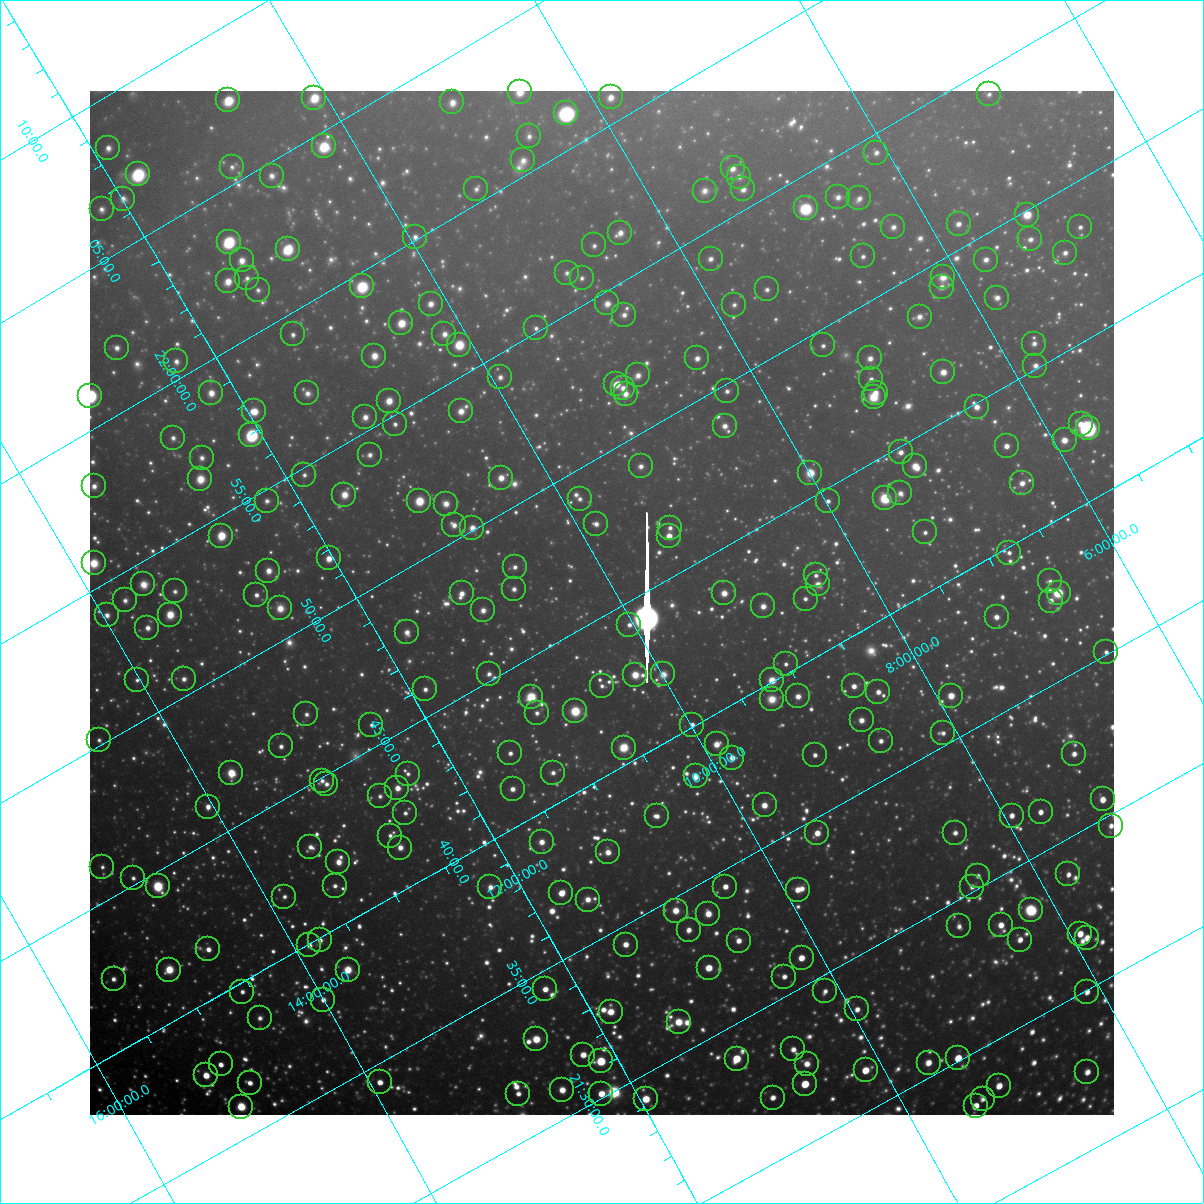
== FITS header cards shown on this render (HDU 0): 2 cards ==
NAXIS1  =                 1024 / Required FITS header
NAXIS2  =                 1024 / Required FITS header

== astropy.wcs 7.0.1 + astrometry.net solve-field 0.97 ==
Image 1024 x 1024 px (HDU 0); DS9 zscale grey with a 90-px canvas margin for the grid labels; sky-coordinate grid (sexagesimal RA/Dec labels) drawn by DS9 from the SOLVED WCS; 270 Tycho-2 reference stars matched to detected sources circled (green)
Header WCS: RA---TAN-SIP/DEC--TAN-SIP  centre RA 21:45:26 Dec +10:09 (326.36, +10.15 deg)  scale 31.8 arcsec/px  FOV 542.1' x 540.2'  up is +120 deg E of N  parity flipped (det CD > 0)
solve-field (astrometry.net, Tycho-2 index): VERIFIED the header's WCS against the Tycho-2 star catalogue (verified at 8 index scales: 12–294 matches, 0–1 conflicts across passes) and refined it, rather than solving blind
Solved WCS: RA---TAN-SIP/DEC--TAN-SIP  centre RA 21:45:27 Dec +10:09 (326.36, +10.15 deg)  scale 31.7 arcsec/px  FOV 540.6' x 540.7'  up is +120 deg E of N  parity flipped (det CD > 0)
The solver's refit moves the header's centre by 27 arcsec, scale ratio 0.9974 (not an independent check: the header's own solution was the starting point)
Tycho-2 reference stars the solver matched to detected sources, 270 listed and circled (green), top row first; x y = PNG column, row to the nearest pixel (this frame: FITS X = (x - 90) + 1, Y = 1024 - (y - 91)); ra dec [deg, ICRS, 3 dp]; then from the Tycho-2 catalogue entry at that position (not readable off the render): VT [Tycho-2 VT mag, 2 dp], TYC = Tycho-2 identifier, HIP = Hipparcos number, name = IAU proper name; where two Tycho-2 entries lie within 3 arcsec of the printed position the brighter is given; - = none
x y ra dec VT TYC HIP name
520 92 330.663 +8.515 7.87 1135-27-1 - -
989 94 328.547 +4.979 9.38 553-345-1 108103 -
611 97 330.212 +7.852 7.99 1135-489-1 108663 -
314 98 331.544 +10.093 7.14 1140-1050-1 109117 -
228 100 331.914 +10.754 7.19 1140-823-1 109226 -
452 102 330.885 +9.071 8.43 1135-274-1 - -
566 113 330.288 +8.257 5.80 1135-877-1 108699 -
529 136 330.279 +8.644 8.92 1135-1052-1 108696 -
324 146 331.130 +10.240 7.03 1139-952-1 108963 -
108 148 332.098 +11.870 8.47 1144-1408-1 - -
876 153 328.604 +6.084 8.94 557-543-1 108130 -
523 160 330.122 +8.796 9.16 1135-402-1 - -
232 167 331.389 +11.026 9.31 1140-103-1 - -
733 168 329.124 +7.242 8.54 557-409-1 - -
138 174 331.761 +11.768 7.04 1144-731-1 109181 -
272 176 331.142 +10.766 8.79 1139-896-1 - -
739 177 329.030 +7.228 9.31 557-67-1 - -
476 189 330.115 +9.279 9.43 1135-394-1 108633 -
743 189 328.917 +7.254 8.76 557-367-1 108239 -
705 191 329.078 +7.554 9.29 1122-360-1 108286 -
838 197 328.434 +6.570 8.82 557-1163-1 - -
859 198 328.330 +6.415 9.07 557-1154-1 108038 -
123 199 331.643 +11.988 8.97 1144-1048-1 - -
806 208 328.491 +6.865 6.23 557-1205-1 108090 -
102 209 331.658 +12.197 9.12 1144-950-1 109154 -
1027 215 327.464 +5.213 7.46 552-597-1 107764 -
959 224 327.697 +5.774 8.46 556-1145-1 - -
893 227 327.961 +6.281 9.00 556-434-1 - -
1080 227 327.137 +4.868 9.06 552-1178-1 - -
620 233 329.133 +8.378 8.87 1122-558-1 - -
415 237 330.025 +9.954 9.04 1139-1487-1 - -
1030 239 327.261 +5.297 9.06 552-741-1 - -
229 242 330.829 +11.387 5.81 1143-506-1 108875 -
594 245 329.152 +8.634 9.23 1122-8-1 - -
288 249 330.506 +10.974 6.35 1139-756-1 108766 -
1065 253 327.006 +5.094 8.92 552-507-1 - -
863 256 327.871 +6.641 9.18 556-883-1 - -
711 259 328.531 +7.808 9.04 1122-270-1 - -
242 260 330.628 +11.371 8.12 1143-1366-1 108806 -
986 260 327.301 +5.723 8.78 556-1279-1 - -
567 273 329.066 +8.963 9.42 1122-123-1 - -
943 277 327.357 +6.121 8.35 556-1339-1 - -
247 278 330.467 +11.409 9.27 1143-1146-1 - -
582 278 328.959 +8.872 9.29 1122-271-1 - -
228 281 330.530 +11.568 7.84 1143-1548-1 - -
362 286 329.882 +10.576 7.18 1139-929-1 108566 -
942 287 327.289 +6.176 9.12 556-826-1 - -
767 289 328.045 +7.516 9.13 1122-920-1 - -
258 290 330.326 +11.381 9.50 1143-210-1 - -
997 298 326.963 +5.803 8.79 556-1033-1 - -
607 303 328.648 +8.792 8.92 1122-517-1 108143 -
431 304 329.441 +10.133 8.13 1139-161-1 108413 -
734 305 328.074 +7.831 9.56 1122-1192-1 - -
624 315 328.487 +8.711 8.75 1122-1459-1 - -
920 317 327.160 +6.475 9.03 556-798-1 - -
401 323 329.424 +10.440 7.34 1139-966-1 108408 -
536 328 328.779 +9.443 9.34 1126-1346-1 108187 -
293 334 329.826 +11.315 9.12 1143-602-1 - -
444 334 329.145 +10.162 8.78 1126-1571-1 - -
1034 344 326.449 +5.723 9.16 556-1133-1 - -
459 345 328.996 +10.097 7.17 1126-448-1 108263 -
823 345 327.364 +7.334 9.25 556-154-1 - -
117 348 330.524 +12.705 8.67 1143-619-1 108775 -
374 356 329.293 +10.790 8.23 1126-1585-1 - -
697 358 327.826 +8.347 8.61 1122-1390-1 107868 -
870 358 327.058 +7.032 8.69 556-232-1 107646 -
176 361 330.147 +12.316 8.98 1143-1525-1 - -
1035 366 326.275 +5.809 9.14 556-1374-1 - -
943 372 326.631 +6.535 7.87 556-959-1 - -
638 375 327.959 +8.873 8.94 1122-1065-1 - -
500 377 328.561 +9.930 8.85 1126-511-1 - -
871 379 326.895 +7.117 9.24 556-927-1 - -
616 384 327.986 +9.079 7.84 1122-901-1 107925 -
623 388 327.927 +9.042 8.41 1122-759-1 107902 -
727 391 327.438 +8.266 9.32 1121-1422-1 107754 -
211 393 329.744 +12.194 8.32 1143-700-1 - -
307 393 329.306 +11.466 8.99 1130-1729-1 108367 -
876 393 326.771 +7.141 8.79 556-599-1 107559 -
626 394 327.871 +9.050 8.72 1122-865-1 - -
90 396 330.272 +13.120 5.64 1143-1614-1 108693 -
874 397 326.745 +7.175 7.76 556-38-1 107549 -
389 401 328.881 +10.880 7.83 1126-16-1 108228 -
977 407 326.216 +6.433 8.14 555-962-1 - -
254 411 329.406 +11.947 7.51 1143-1360-1 108396 -
461 411 328.476 +10.380 8.40 1126-843-1 - -
365 417 328.861 +11.133 8.42 1126-988-1 - -
395 424 328.673 +10.938 9.06 1126-1161-1 - -
1081 424 325.633 +5.719 8.97 555-392-1 - -
725 426 327.183 +8.435 8.74 1121-640-1 - -
1088 428 325.564 +5.680 5.50 555-1663-1 107151 -
251 435 329.235 +12.076 5.54 1130-1972-1 108339 -
173 438 329.570 +12.682 9.19 1143-89-1 - -
1065 440 325.577 +5.912 7.62 555-42-1 107153 -
1007 446 325.785 +6.377 8.26 555-1244-1 - -
901 452 326.202 +7.209 8.37 555-43-1 - -
370 455 328.549 +11.266 9.03 1130-1398-1 - -
202 458 329.286 +12.554 9.19 1130-1806-1 - -
641 466 327.245 +9.253 9.14 1121-1093-1 107698 -
915 466 326.033 +7.158 7.49 555-887-1 - -
810 473 326.442 +7.988 7.33 1121-1547-1 107447 -
304 475 328.688 +11.853 9.33 1130-910-1 - -
501 478 327.781 +10.368 7.93 1126-1094-1 107858 -
200 479 329.127 +12.659 7.86 1130-1661-1 108307 -
1022 483 325.432 +6.421 8.47 555-1126-1 107107 -
94 486 329.554 +13.494 8.59 1147-676-1 - -
900 493 325.888 +7.392 9.39 555-1089-1 - -
344 495 328.354 +11.634 7.92 1130-768-1 108051 -
885 498 325.916 +7.529 6.60 1121-1130-1 107271 -
580 499 327.266 +9.862 9.08 1125-1549-1 - -
267 501 328.656 +12.253 9.21 1130-1130-1 - -
419 501 327.966 +11.091 6.68 1126-413-1 107919 -
828 501 326.146 +7.977 8.97 1121-1040-1 - -
446 504 327.828 +10.902 8.34 1126-443-1 - -
596 524 326.999 +9.846 8.81 1125-2072-1 - -
454 525 327.624 +10.935 8.71 1126-185-1 107811 -
472 528 327.521 +10.807 7.88 1126-200-1 107780 -
670 528 326.639 +9.299 9.28 1121-541-1 - -
925 532 325.477 +7.372 9.24 555-717-1 107118 -
221 536 328.592 +12.751 6.61 1130-233-1 108127 -
669 536 326.581 +9.342 7.67 1121-767-1 107495 -
1009 553 324.954 +6.820 9.01 555-979-1 106962 -
329 558 327.928 +12.036 7.63 1130-1171-1 107903 -
94 563 328.956 +13.839 7.86 1134-801-1 108249 -
515 567 327.027 +10.656 8.98 1125-883-1 - -
268 571 328.105 +12.547 8.29 1130-1367-1 - -
816 575 325.626 +8.394 9.55 1121-354-1 - -
1050 581 324.555 +6.633 9.43 555-29-1 - -
143 584 328.565 +13.557 8.64 1134-1052-1 - -
818 584 325.547 +8.415 8.53 1121-838-1 107146 -
514 589 326.860 +10.760 8.69 1125-1069-1 - -
175 591 328.367 +13.351 9.42 1134-1772-1 - -
462 593 327.059 +11.178 8.21 1125-214-1 107647 -
724 593 325.893 +9.172 7.87 1121-1053-1 - -
1059 593 324.432 +6.618 6.18 555-1661-1 106783 -
256 595 327.971 +12.747 8.74 1130-61-1 - -
806 599 325.492 +8.575 9.15 1120-184-1 - -
125 600 328.523 +13.767 9.10 1134-1030-1 - -
1051 601 324.404 +6.710 9.47 555-121-1 - -
763 606 325.619 +8.931 8.31 1121-1005-1 107169 -
280 608 327.758 +12.626 8.82 1130-653-1 107848 -
483 610 326.832 +11.089 8.59 1125-836-1 - -
107 615 328.489 +13.969 9.00 1134-534-1 - -
170 615 328.208 +13.489 7.47 1134-1169-1 108002 -
997 617 324.514 +7.195 8.65 555-129-1 - -
629 625 326.068 +10.034 8.81 1125-2001-1 - -
147 628 328.207 +13.716 8.54 1134-1734-1 108001 -
407 632 327.003 +11.766 8.91 1129-1655-1 107628 -
1106 652 323.769 +6.513 9.09 554-1646-1 - -
786 664 325.072 +9.010 9.44 1120-729-1 - -
489 674 326.312 +11.321 9.58 1129-445-1 - -
663 674 325.532 +9.992 8.47 1125-1426-1 - -
635 675 325.654 +10.208 7.59 1125-1349-1 107184 -
184 679 327.642 +13.668 9.02 1134-1771-1 - -
137 680 327.845 +14.027 9.74 1134-828-1 - -
772 680 325.008 +9.185 6.99 1120-161-1 106981 -
602 686 325.716 +10.512 9.33 1125-1586-1 - -
854 686 324.603 +8.585 8.25 1120-776-1 106841 -
425 689 326.475 +11.877 8.86 1129-1994-1 107461 -
878 692 324.451 +8.423 8.48 1120-1518-1 - -
798 696 324.768 +9.056 8.54 1120-523-1 - -
951 696 324.105 +7.883 7.80 1120-1401-1 106677 -
531 697 325.943 +11.101 7.31 1125-772-1 107280 -
772 699 324.861 +9.270 9.03 1120-327-1 - -
575 711 325.637 +10.824 6.03 1125-925-1 107173 -
537 713 325.793 +11.127 9.33 1125-1382-1 - -
306 714 326.812 +12.891 9.42 1129-124-1 - -
862 720 324.306 +8.674 8.67 1120-470-1 - -
371 725 326.439 +12.444 9.66 1129-1647-1 - -
692 725 325.015 +9.987 8.96 1124-904-1 - -
943 733 323.851 +8.105 9.49 1120-1326-1 - -
99 740 327.548 +14.578 9.62 1134-354-1 - -
881 741 324.062 +8.616 9.05 1120-1110-1 106664 -
717 744 324.754 +9.888 7.96 1124-1088-1 106895 -
281 746 326.676 +13.226 8.94 1133-839-1 - -
624 748 325.139 +10.612 7.03 1124-401-1 107028 -
510 753 325.597 +11.505 8.92 1129-433-1 - -
1074 754 323.124 +7.195 8.75 554-1335-1 106357 -
815 755 324.240 +9.181 8.97 1120-423-1 - -
732 758 324.581 +9.826 8.42 1124-1552-1 - -
231 773 326.693 +13.720 6.70 1133-1901-1 107531 -
553 773 325.256 +11.263 9.32 1128-1642-1 107062 -
408 774 325.892 +12.377 9.68 1129-1368-1 - -
696 776 324.599 +10.185 8.07 1124-2040-1 106839 -
322 781 326.224 +13.062 9.02 1129-572-1 107375 -
326 784 326.177 +13.043 9.32 1129-1881-1 - -
397 788 325.827 +12.518 7.90 1129-1437-1 107246 -
513 789 325.308 +11.643 8.44 1128-960-1 - -
380 796 325.842 +12.689 9.74 1129-466-1 - -
1103 799 322.650 +7.174 7.92 554-430-1 106195 -
765 805 324.071 +9.785 7.94 1124-1296-1 106666 -
208 807 326.534 +14.043 8.27 1133-1356-1 - -
1041 812 322.820 +7.700 8.56 1119-807-1 - -
405 813 325.596 +12.567 9.25 1129-928-1 - -
657 816 324.458 +10.655 9.09 1124-1349-1 - -
1012 816 322.917 +7.936 8.46 1119-251-1 - -
1111 826 322.413 +7.223 9.19 541-1777-1 - -
817 833 323.624 +9.500 7.96 1124-1756-3 106519 -
955 833 323.028 +8.442 9.21 1119-1340-1 106330 -
390 836 325.489 +12.781 9.10 1128-713-1 - -
542 842 324.765 +11.650 8.32 1128-1656-1 106902 -
310 847 325.756 +13.439 9.38 1133-215-1 - -
400 848 325.349 +12.756 8.46 1128-607-1 107085 -
608 852 324.392 +11.187 8.31 1124-939-1 106760 -
338 862 325.511 +13.289 8.27 1132-1070-1 107131 -
102 867 326.534 +15.106 9.85 1666-1195-1 - -
1068 874 322.220 +7.757 8.79 1119-1083-1 106054 -
978 876 322.597 +8.454 9.37 1119-1126-1 - -
133 878 326.307 +14.920 9.40 1133-234-1 107401 -
158 886 326.131 +14.772 6.02 1133-1258-1 107350 -
335 886 325.341 +13.420 9.35 1132-500-1 - -
490 887 324.638 +12.238 8.92 1128-1479-1 - -
725 887 323.609 +10.435 8.15 1123-636-1 106516 -
972 887 322.538 +8.547 9.42 1119-762-1 - -
798 890 323.270 +9.894 8.31 1123-544-1 - -
561 893 324.277 +11.719 7.25 1128-522-1 106725 -
284 897 325.482 +13.851 9.47 1132-1278-1 - -
588 900 324.113 +11.545 8.65 1128-384-1 - -
1031 910 322.103 +8.196 6.60 1119-873-1 106021 -
676 911 323.640 +10.919 7.97 1124-733-1 106526 -
708 914 323.472 +10.682 8.15 1123-1103-1 106471 -
1001 925 322.119 +8.489 8.72 1119-1471-1 - -
959 926 322.288 +8.816 9.33 1119-992-1 - -
689 930 323.432 +10.902 8.70 1123-299-1 106460 -
1080 934 321.712 +7.921 8.04 1119-975-1 105896 -
1087 938 321.654 +7.885 8.33 1106-1193-1 - -
320 940 324.981 +13.768 8.78 1132-426-1 - -
1020 940 321.924 +8.405 8.61 1119-1477-1 105968 -
739 941 323.130 +10.565 8.51 1123-791-1 - -
309 945 324.987 +13.872 8.91 1132-1844-1 - -
626 945 323.594 +11.448 8.37 1127-998-1 - -
208 949 325.407 +14.659 8.35 1132-1853-1 107099 -
802 958 322.724 +10.157 7.89 1123-394-1 106221 -
709 968 323.049 +10.911 7.21 1123-293-1 106337 -
169 970 325.424 +15.042 7.37 1665-1289-1 107105 -
348 970 324.624 +13.684 7.76 1132-1964-1 106850 -
784 977 322.653 +10.369 8.94 1123-490-1 - -
114 979 325.600 +15.505 9.14 1665-297-1 - -
545 989 323.598 +12.257 8.11 1127-542-1 106513 -
825 991 322.364 +10.118 9.19 1123-1795-1 - -
242 992 324.922 +14.581 9.05 1132-1367-1 - -
1087 992 321.237 +8.117 8.61 1106-1220-1 - -
323 1000 324.498 +14.000 8.97 1132-724-1 - -
857 1009 322.085 +9.951 8.73 1123-2179-1 - -
611 1012 323.135 +11.851 7.92 1127-1372-1 106361 -
260 1018 324.636 +14.561 9.51 1132-561-1 - -
679 1022 322.758 +11.374 8.22 1127-1262-1 106232 -
536 1039 323.246 +12.540 7.50 1127-793-1 106397 -
793 1049 322.049 +10.611 8.80 1123-1730-1 106005 -
583 1055 322.919 +12.245 8.31 1127-98-1 - -
958 1058 321.274 +9.384 7.44 1110-2259-1 105747 -
737 1059 322.220 +11.085 7.37 1123-2302-1 106053 -
601 1061 322.790 +12.137 6.09 1127-2451-1 106243 -
929 1063 321.366 +9.630 8.34 1110-1509-1 105785 -
221 1064 324.444 +15.058 8.33 1665-1661-1 106788 -
807 1064 321.878 +10.568 9.03 1123-2112-1 105958 -
866 1070 321.575 +10.145 7.61 1110-1135-1 105847 -
1087 1072 320.619 +8.454 8.69 1106-1846-1 105538 -
206 1075 324.424 +15.216 7.54 1665-1497-1 106775 -
380 1082 323.597 +13.920 8.24 1131-1258-1 106512 -
250 1083 324.169 +14.913 8.47 1132-47-1 - -
805 1084 321.728 +10.668 7.01 1123-1902-1 105902 -
999 1086 320.886 +9.188 8.11 1106-85-1 - -
562 1090 322.735 +12.555 8.61 1127-501-1 106222 -
518 1094 322.899 +12.907 9.01 1127-183-1 106282 -
601 1094 322.535 +12.271 7.68 1127-856-1 106157 -
773 1098 321.763 +10.973 8.78 1123-1840-1 - -
646 1099 322.300 +11.953 7.47 1127-2231-1 106075 -
983 1099 320.854 +9.369 8.95 1106-57-1 - -
976 1106 320.831 +9.453 7.76 1110-1975-1 105597 -
241 1107 324.021 +15.082 6.62 1665-1555-1 106643 -